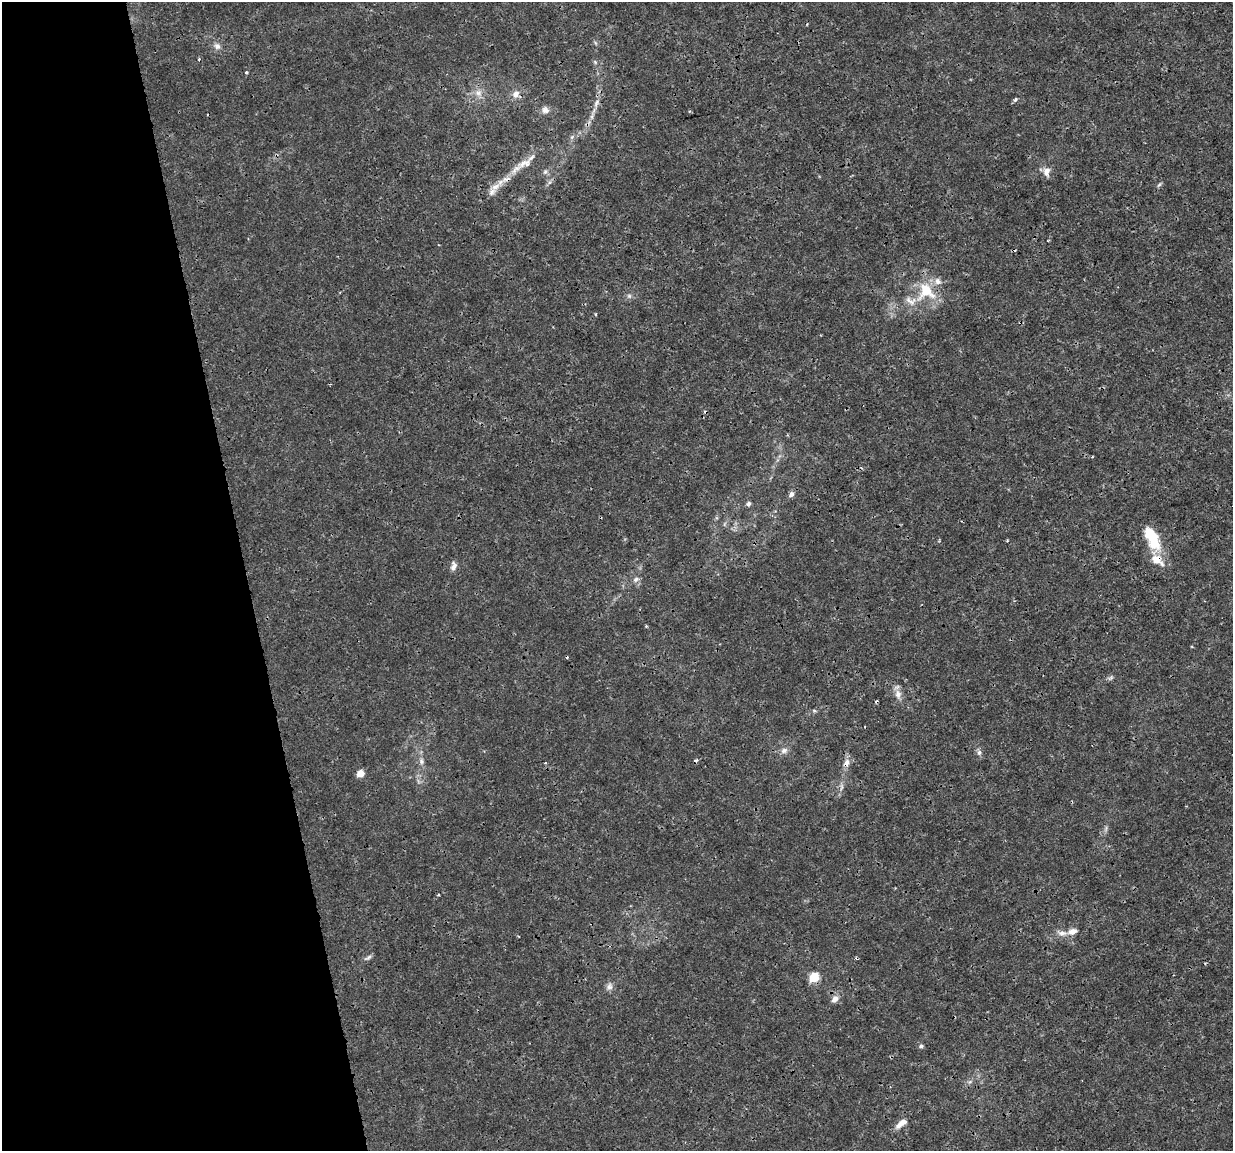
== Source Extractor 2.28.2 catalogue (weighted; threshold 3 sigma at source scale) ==
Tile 5 of 4 x 4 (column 1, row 2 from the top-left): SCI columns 1-1231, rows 2376-3524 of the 4923 x 4703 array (HDU 1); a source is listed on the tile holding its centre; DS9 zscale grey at full resolution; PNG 1235 x 1153 px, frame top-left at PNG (2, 2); no overlay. Shown black and unused: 20% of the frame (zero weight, under 3 of 4 exposures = <1% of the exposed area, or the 3 px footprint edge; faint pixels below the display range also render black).
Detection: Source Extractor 2.28.2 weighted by HDU 2 'WHT'; one run over the whole footprint, this tile lists its part. Background 0.00291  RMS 8.1e-04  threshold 0.00363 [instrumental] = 3 sigma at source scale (4.5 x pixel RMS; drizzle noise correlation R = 1.50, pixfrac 1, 0.0396/0.0396 arcsec/px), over >= 5 px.
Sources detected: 57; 7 cosmic-ray / hot-pixel residue — not listed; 8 inside a brighter listed object's ellipse — not listed separately; the other 42 listed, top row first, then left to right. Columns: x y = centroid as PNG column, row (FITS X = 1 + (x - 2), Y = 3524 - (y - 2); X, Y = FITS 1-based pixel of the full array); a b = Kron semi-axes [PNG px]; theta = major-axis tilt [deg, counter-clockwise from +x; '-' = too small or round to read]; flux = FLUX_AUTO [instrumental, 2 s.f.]
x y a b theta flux
217 46 9 8 - 0.39
595 62 7 4 -46 0.12
246 72 4 3 - 0.11
478 93 11 10 - 0.64
516 94 10 9 - 0.56
1015 100 5 5 - 0.17
596 103 14 5 74 0.47
545 110 10 9 - 0.41
572 137 6 4 18 0.15
524 163 23 10 19 1
545 172 7 4 45 0.17
1046 172 14 9 -89 0.55
550 182 7 4 70 0.16
1159 185 8 4 48 0.14
495 187 15 8 27 0.69
926 291 17 16 - 2.9
629 296 6 6 - 0.21
911 301 18 10 -20 0.77
791 494 8 6 47 0.31
748 504 6 5 - 0.22
1152 538 32 14 -65 2.9
1007 541 4 3 - 0.095
454 566 12 7 81 0.38
636 579 9 6 22 0.28
1111 678 7 4 45 0.16
898 694 12 9 -83 0.57
814 711 5 5 - 0.13
784 750 10 7 25 0.37
979 753 8 6 74 0.24
421 761 9 7 -68 0.31
846 763 10 7 61 0.53
360 773 5 5 - 1.5
841 787 9 4 81 0.23
438 895 3 3 - 0.09
1072 931 15 8 15 0.57
369 957 9 4 35 0.2
814 977 5 5 - 4.9
609 986 10 9 - 0.36
835 999 11 8 54 0.5
921 1046 6 5 - 0.17
970 1082 7 5 30 0.19
903 1122 12 8 26 0.48
Overlapping masked pixels (flux is a lower limit): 2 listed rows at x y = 524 163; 846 763